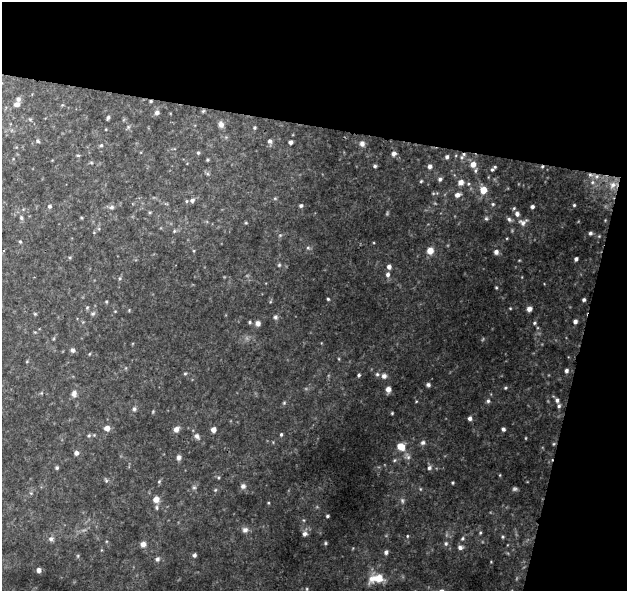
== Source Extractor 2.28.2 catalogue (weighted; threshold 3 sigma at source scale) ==
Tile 2 of 2 x 2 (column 2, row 1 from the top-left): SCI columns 626-1250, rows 649-1237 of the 1250 x 1293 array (HDU 1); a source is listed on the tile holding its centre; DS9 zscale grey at full resolution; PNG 629 x 593 px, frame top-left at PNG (2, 2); no overlay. Shown black and unused: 27% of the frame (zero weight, under 2 of 3 exposures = <1% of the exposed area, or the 3 px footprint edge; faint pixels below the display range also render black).
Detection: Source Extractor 2.28.2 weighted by HDU 2 'WHT'; one run over the whole footprint, this tile lists its part. Background 0.0518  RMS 0.0051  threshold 0.0231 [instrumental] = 3 sigma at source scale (4.5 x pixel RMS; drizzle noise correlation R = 1.50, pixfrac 1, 0.0396/0.0396 arcsec/px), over >= 5 px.
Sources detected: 125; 2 too faint to see at this stretch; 1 cosmic-ray / hot-pixel residue — not listed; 3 inside a brighter listed object's ellipse — not listed separately; the other 119 listed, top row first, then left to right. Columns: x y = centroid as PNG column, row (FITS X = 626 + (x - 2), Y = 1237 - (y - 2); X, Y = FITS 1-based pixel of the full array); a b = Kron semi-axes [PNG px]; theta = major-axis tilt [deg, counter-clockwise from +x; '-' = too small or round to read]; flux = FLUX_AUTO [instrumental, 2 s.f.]
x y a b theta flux
151 101 4 3 - 0.57
17 104 8 6 32 2.2
203 111 5 4 - 0.53
157 113 7 5 19 1.4
108 117 5 3 - 0.94
221 124 8 6 -71 1.9
254 128 4 4 - 0.62
38 141 5 4 - 0.76
270 141 6 6 - 1.3
291 142 4 4 - 1.7
362 144 7 7 - 1.7
101 145 5 4 - 0.66
198 153 5 4 - 0.64
394 154 6 6 - 1.6
78 155 5 3 - 0.52
447 157 5 4 - 1.3
462 157 7 5 72 1.2
473 164 7 7 - 3.9
375 166 5 4 - 0.73
430 166 5 5 - 1.7
492 170 7 5 48 1.1
596 176 8 7 - 2.5
440 179 5 5 - 1.2
421 181 5 3 - 0.57
461 182 6 6 - 3.1
613 185 14 10 18 5.5
483 190 6 5 - 8
457 195 6 5 - 2.3
192 200 7 6 - 1.8
493 204 5 4 - 0.63
301 205 5 5 - 0.84
574 205 4 4 - 0.57
49 206 5 5 - 1.1
532 206 4 3 - 1.3
112 207 7 5 0 1.2
150 212 5 3 - 0.5
517 214 7 6 - 2.2
21 218 6 5 - 0.89
486 218 5 5 - 0.78
509 219 7 5 -56 1.1
523 222 12 8 29 2.3
174 231 5 4 - 0.59
590 233 5 4 - 0.98
599 236 4 4 - 0.43
20 242 4 4 - 0.52
308 248 6 4 0 0.77
430 251 7 7 - 4.3
496 252 5 5 - 1.9
576 259 4 3 - 1.2
279 265 6 4 45 0.59
389 267 5 5 - 1.9
388 275 6 6 - 1.4
496 287 3 3 - 0.47
328 299 3 3 - 0.53
584 300 3 3 - 0.96
106 302 3 3 - 0.49
87 308 5 4 - 0.57
510 308 4 3 - 0.36
529 309 5 5 - 1.9
35 314 4 3 - 0.46
275 317 6 5 - 1.1
575 321 4 4 - 1.7
250 322 4 4 - 0.61
258 323 6 5 - 2
534 323 4 4 - 0.65
72 350 6 6 - 1.2
566 370 5 4 - 1.3
185 374 6 4 1 0.58
377 374 5 5 - 0.96
359 375 4 3 - 1
384 376 7 7 - 2
428 385 5 5 - 1
505 388 4 3 - 0.58
388 389 7 6 - 2.5
74 393 8 6 81 2.1
557 400 6 4 -81 1.3
488 401 5 5 - 0.94
284 403 5 4 - 0.6
559 406 5 5 - 1
134 409 6 5 - 0.96
392 413 3 3 - 0.46
470 418 5 4 - 1.5
107 428 6 6 - 2.9
176 429 7 6 - 2.5
503 429 4 4 - 1
213 430 4 4 - 2.9
281 434 5 4 - 0.76
89 435 5 5 - 0.67
197 436 9 6 -54 1.7
423 443 6 6 - 1.4
401 446 8 6 -36 7.3
76 453 6 5 - 1.5
179 457 7 5 89 1.6
57 468 4 4 - 0.73
429 468 6 5 - 1.2
106 480 7 5 -68 0.84
453 483 3 3 - 0.54
243 486 7 7 - 1.6
194 487 6 5 - 0.81
215 490 5 4 - 0.53
156 499 8 7 - 3.3
157 507 7 5 -89 0.95
327 516 3 3 - 0.7
245 530 8 7 - 1.9
480 533 4 4 - 0.54
305 534 6 6 - 1.7
407 536 4 4 - 0.46
462 538 6 5 - 0.79
51 539 7 6 - 1.3
325 543 5 3 - 0.56
446 543 6 5 - 1
143 544 7 6 - 2.2
460 547 7 5 0 1.5
386 552 5 4 - 1.4
194 555 5 4 - 1.3
157 559 7 6 - 1.3
39 570 4 4 - 2.1
377 578 18 9 10 9.2
307 589 5 3 - 0.41
Overlapping masked pixels (flux is a lower limit): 3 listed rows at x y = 151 101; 596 176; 613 185